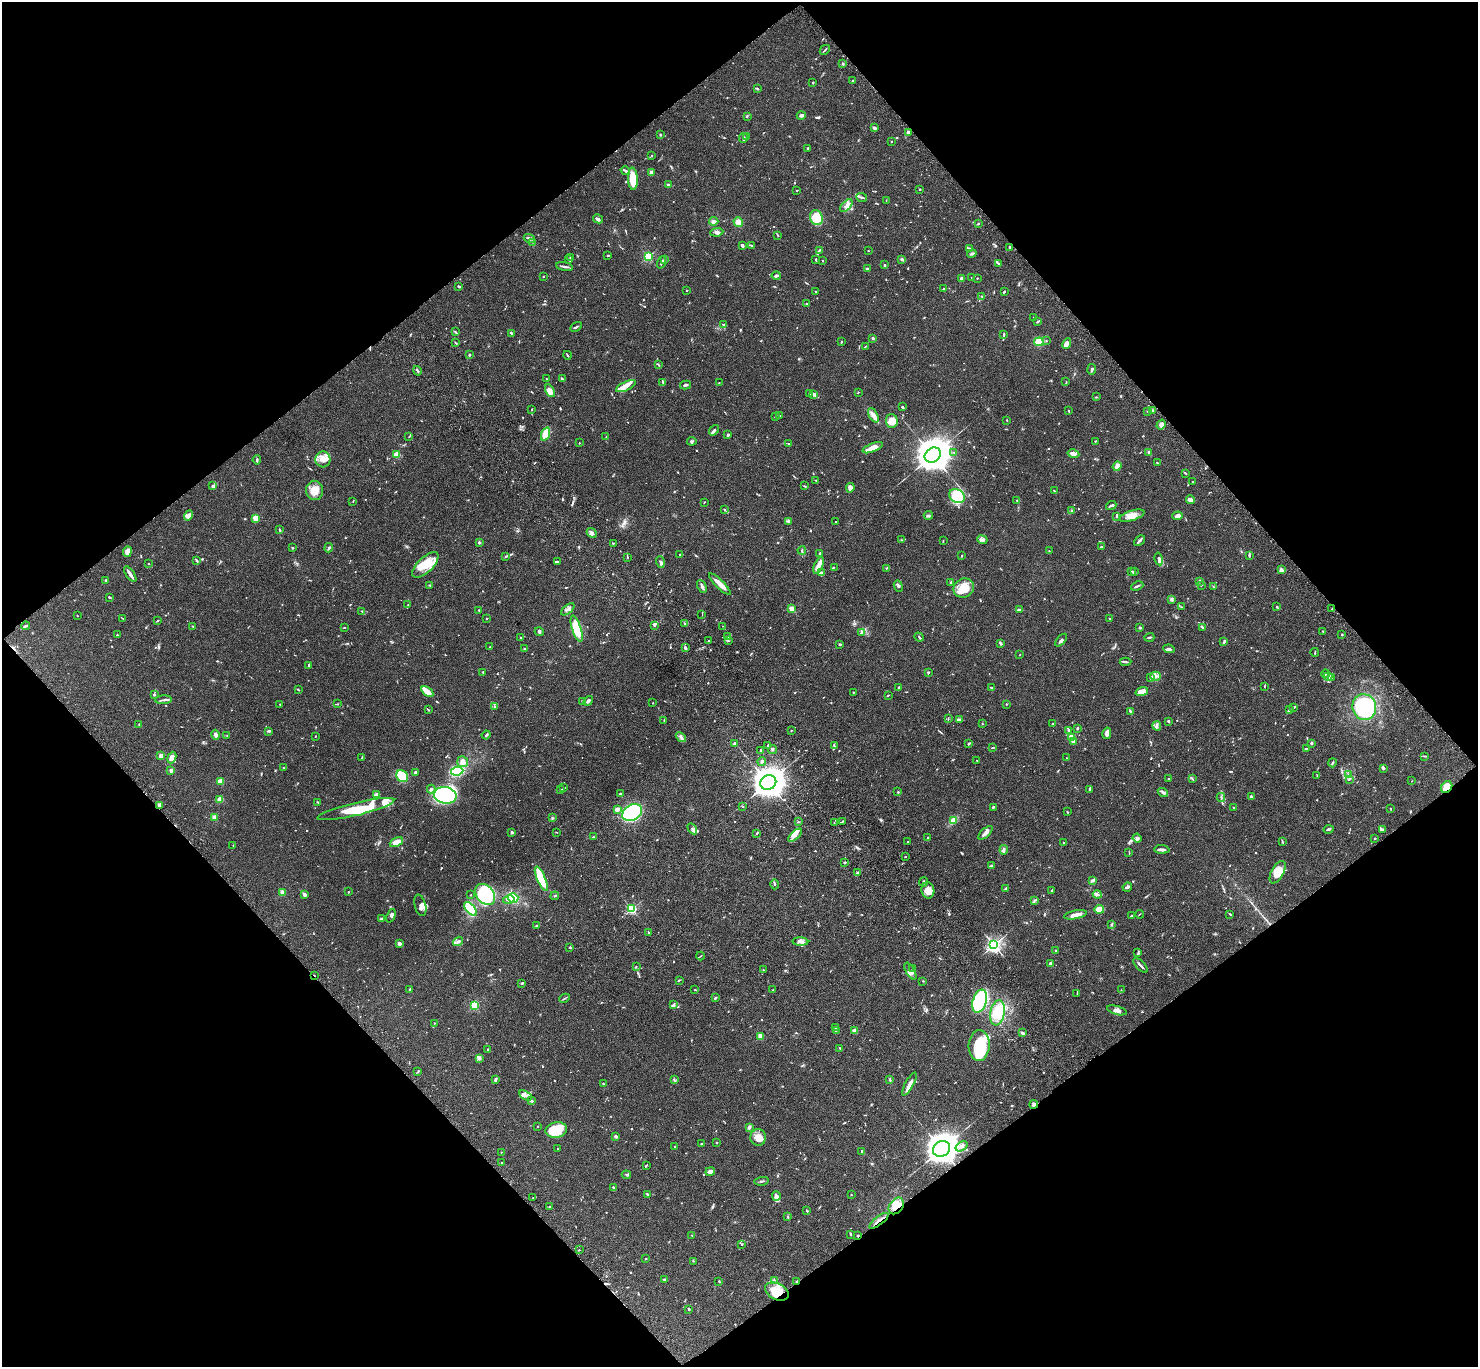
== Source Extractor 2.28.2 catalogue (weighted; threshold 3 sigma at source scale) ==
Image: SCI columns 103-6004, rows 383-5839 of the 6106 x 6082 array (HDU 1 of 3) = the unmasked area's bounding box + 8 px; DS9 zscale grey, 4 x 4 block average (1 PNG px = mean of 4 x 4 image px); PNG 1480 x 1369 px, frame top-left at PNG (2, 2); each listed source drawn as its Kron ellipse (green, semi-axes under 4 px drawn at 4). Shown black and unused: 50% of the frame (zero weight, under 3 of 4 exposures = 6% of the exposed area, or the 3 px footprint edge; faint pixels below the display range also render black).
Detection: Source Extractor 2.28.2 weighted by HDU 2 'WHT'. Background 0.0592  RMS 0.0053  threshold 0.0239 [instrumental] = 3 sigma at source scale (4.5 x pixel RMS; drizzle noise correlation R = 1.50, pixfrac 1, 0.05/0.05 arcsec/px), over >= 5 px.
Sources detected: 1026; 4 too faint to see at this stretch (4 x 4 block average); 5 inside a brighter object's white glare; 1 cosmic-ray / hot-pixel residue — neither listed nor drawn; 36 coinciding with a brighter row at this scale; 65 inside a brighter listed object's ellipse — not listed separately; of the other 915, all 500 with FLUX_AUTO >= 1.68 (the completeness limit of this list) listed and drawn (415 fainter detections not listed), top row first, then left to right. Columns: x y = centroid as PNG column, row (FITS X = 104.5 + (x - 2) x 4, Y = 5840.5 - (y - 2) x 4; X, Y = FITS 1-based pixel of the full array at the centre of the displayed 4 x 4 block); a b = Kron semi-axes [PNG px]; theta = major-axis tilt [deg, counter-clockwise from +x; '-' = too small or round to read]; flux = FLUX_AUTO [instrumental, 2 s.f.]
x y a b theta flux
825 50 6 2 44 4.7
843 64 2 2 - 2.8
853 80 2 2 - 1.8
813 82 2 2 - 2.2
758 89 3 2 - 2.9
747 116 3 2 - 2
801 116 4 3 - 6.6
874 128 3 2 - 6.6
909 133 4 3 - 6.7
661 135 2 2 - 1.7
746 137 2 2 - 3.3
743 138 5 2 - 5
891 141 2 2 - 1.7
808 148 3 2 - 2.9
652 156 2 2 - 2
625 171 5 2 - 6.2
651 173 2 2 - 16
633 179 11 5 -87 70
668 185 2 2 - 19
920 189 2 2 - 2.9
797 190 2 2 - 1.7
862 198 5 2 - 4.2
886 200 3 2 - 2
846 206 8 3 48 11
816 218 7 6 - 64
598 219 5 2 - 9.5
714 221 5 3 - 7.3
738 222 5 4 - 19
978 224 2 2 - 9.3
717 232 6 3 7 8.5
778 235 3 2 - 2.1
529 239 6 3 -22 7
533 242 2 2 - 1.9
742 245 3 2 - 9.5
751 245 3 2 - 2.5
1010 247 3 2 - 4.6
969 248 2 2 - 3.2
819 251 2 2 - 2
868 251 2 2 - 2.4
972 253 5 2 - 4.8
608 255 4 2 - 3.3
648 256 2 2 - 230
570 257 3 2 - 2
568 259 3 2 - 2.6
901 259 3 2 - 2.8
664 260 3 2 - 2.9
816 260 3 2 - 3.9
822 260 2 2 - 1.8
661 262 6 2 72 6
999 264 4 2 - 2.8
884 265 2 2 - 9.2
564 267 9 2 -12 8.5
868 269 4 2 - 3
776 276 4 2 - 7.6
543 277 2 2 - 2
971 277 2 2 - 2
977 278 2 2 - 2.2
961 279 3 3 - 15
459 286 3 2 - 5.3
944 289 2 2 - 2
687 290 2 2 - 2.8
816 292 2 2 - 2.4
1004 292 2 2 - 3.4
982 296 2 2 - 1.8
806 303 2 2 - 3.9
1033 317 2 2 - 1.7
1038 321 4 2 - 4.3
724 324 2 2 - 1.8
576 327 6 2 30 4.3
456 332 3 2 - 2.9
511 333 2 2 - 2.5
1004 334 4 2 - 2.6
873 338 2 2 - 19
1046 341 2 2 - 2.5
841 342 3 2 - 2
1039 342 5 4 - 57
455 343 3 2 - 1.9
1067 344 5 3 - 12
865 346 4 2 - 2.1
469 355 2 2 - 3.1
567 355 4 2 - 2.9
658 365 2 2 - 2.4
1092 369 5 2 - 4.4
417 371 5 2 - 3.7
546 379 2 2 - 4.2
562 379 3 2 - 5.6
663 382 2 2 - 1.9
1066 382 2 2 - 1.9
719 383 2 2 - 1.8
685 385 5 2 - 5
626 386 11 4 26 28
550 391 7 4 -63 20
858 392 2 2 - 1.8
810 393 2 2 - 2
814 394 4 2 - 2.9
1096 397 3 2 - 2.3
902 407 3 2 - 3.9
532 409 3 2 - 2.1
1069 411 3 2 - 1.8
1148 411 2 2 - 1.7
1153 411 4 3 - 4.2
779 415 3 2 - 3
873 415 8 4 -62 17
775 417 3 2 - 1.9
1007 420 3 2 - 2
892 421 7 6 - 32
1161 425 5 3 - 8.1
714 430 6 2 49 8.5
546 434 7 4 70 110
728 435 2 2 - 20
409 436 3 2 - 2.2
606 437 2 2 - 1.7
692 441 5 2 - 4.4
1096 441 3 2 - 2
579 443 2 2 - 1.9
789 444 3 2 - 1.9
873 448 11 4 21 34
954 453 2 2 - 2
1149 453 3 2 - 6.6
397 454 3 3 - 20
1073 454 6 3 -11 17
933 455 8 7 - 6600
323 459 8 7 - 27
257 460 5 2 - 4.4
1157 463 2 2 - 1.7
1117 466 5 3 - 16
1185 473 3 2 - 1.7
816 481 4 2 - 2.7
1193 482 2 2 - 2.1
213 486 4 3 - 4.8
804 486 3 2 - 2.2
850 488 5 4 - 9.6
315 490 10 8 -77 41
1054 491 2 2 - 1.7
957 496 8 6 -32 180
1017 500 2 2 - 2.9
1190 500 4 4 - 9.3
353 501 3 2 - 1.8
704 502 3 2 - 2
1111 505 5 2 - 6.2
725 510 2 2 - 2.1
1072 511 2 2 - 2
189 515 5 4 - 9.1
928 515 4 2 - 3.6
1116 516 3 2 - 3.7
1132 516 13 5 17 29
1178 516 5 4 - 15
255 518 3 2 - 46
788 521 3 2 - 2.4
836 522 2 2 - 4
279 530 3 2 - 4.1
592 533 5 3 - 7.3
902 540 3 2 - 3.1
982 540 5 3 - 8.1
943 541 3 2 - 2
1139 541 6 3 42 6.1
479 543 2 2 - 18
613 543 2 2 - 1.8
1101 547 3 2 - 4.8
293 548 2 2 - 3
329 548 4 2 - 4.1
802 550 4 2 - 3.7
1049 551 2 2 - 1.8
127 552 5 4 - 23
820 553 2 2 - 6.2
680 554 2 2 - 3.4
1249 555 3 2 - 3.3
962 556 2 2 - 2.1
505 557 3 2 - 1.9
627 557 3 2 - 2
1159 559 6 3 -78 7.1
196 560 3 2 - 3.9
558 562 4 2 - 3.4
660 562 6 3 -73 7.8
148 563 2 2 - 2.1
425 565 17 7 43 69
819 565 9 4 66 20
834 567 2 2 - 1.9
887 568 2 2 - 2
1281 570 4 3 - 11
1134 571 2 2 - 3.5
821 572 3 2 - 6.6
1132 572 2 2 - 1.7
130 574 9 2 -56 16
106 580 2 2 - 21
1199 581 3 2 - 6
951 583 3 2 - 4.3
720 584 14 3 -45 32
1201 585 3 2 - 2
430 586 2 2 - 1.9
702 586 7 2 -64 11
898 586 6 2 -67 5.3
1137 586 6 2 23 5
1213 587 2 2 - 3
964 588 10 9 - 61
109 597 3 2 - 4.4
1171 599 3 2 - 4.5
408 605 3 2 - 2.9
1181 607 3 2 - 1.9
1277 607 3 2 - 2.4
792 608 2 2 - 82
568 609 8 2 40 7
1332 609 3 2 - 2.2
479 610 2 2 - 2.3
1019 610 4 2 - 8.6
362 611 3 2 - 3.7
702 614 3 2 - 1.8
77 616 2 2 - 2
122 618 4 2 - 1.9
487 618 2 2 - 2.6
1109 618 3 2 - 1.7
157 621 3 2 - 2.1
684 623 3 2 - 3
654 625 2 2 - 2.6
25 626 4 2 - 7.2
193 626 3 2 - 2.2
722 626 2 2 - 1.7
1203 627 2 2 - 2.2
344 628 3 2 - 1.9
1140 628 2 2 - 16
577 629 13 4 -73 92
1323 631 3 2 - 2.3
539 632 4 3 - 4.6
861 633 3 2 - 3.9
117 635 2 2 - 2.7
1342 635 2 2 - 2.6
521 637 2 2 - 1.9
727 637 2 2 - 2
919 637 5 2 - 3
1149 637 5 2 - 4.1
1061 640 7 2 48 7.9
708 641 2 2 - 2.8
728 641 3 2 - 2.4
1224 642 3 2 - 4.1
840 644 3 2 - 3.3
1000 644 3 2 - 3.9
490 647 3 2 - 1.9
685 648 3 2 - 9.8
525 649 4 2 - 3.8
1169 649 6 3 -7 8.9
1315 652 4 2 - 2.1
1020 655 2 2 - 2.3
1126 662 6 2 2 4
308 665 3 2 - 2.4
483 672 3 2 - 2.7
928 672 3 2 - 3.4
1325 674 4 2 - 3.5
1155 676 5 4 - 14
1328 677 4 2 - 4.8
1150 678 2 2 - 2
1331 678 2 2 - 2.5
1265 686 3 2 - 1.7
898 687 4 2 - 3.4
991 688 3 2 - 2.7
298 690 3 2 - 2.2
427 692 7 3 -37 39
853 692 2 2 - 1.7
1142 692 6 4 18 32
154 695 2 2 - 3.9
888 695 3 2 - 2.3
164 700 8 2 3 6.4
588 701 5 3 - 7.3
583 702 3 2 - 2
653 703 2 2 - 1.7
280 704 2 2 - 1.7
337 704 3 2 - 2.4
1006 704 2 2 - 3
494 706 3 2 - 2.4
1294 707 3 2 - 3.8
1364 707 13 12 - 300
428 710 3 2 - 2.4
1289 710 4 2 - 3.5
1130 711 3 2 - 6.1
948 719 2 2 - 3.2
664 720 3 2 - 2.2
959 720 4 2 - 7.3
1168 721 2 2 - 4
139 724 2 2 - 2.2
982 724 2 2 - 1.9
1053 724 2 2 - 5.7
1157 726 4 2 - 4.7
1077 728 3 2 - 3.5
1069 730 2 2 - 3.9
269 731 3 2 - 3.9
791 731 2 2 - 1.9
1107 733 6 3 79 12
216 735 5 3 - 11
227 735 2 2 - 1.7
486 735 4 2 - 5.1
315 736 2 2 - 1.8
681 737 6 2 -42 6.5
1071 737 2 2 - 100
1073 742 4 2 - 7.1
734 743 2 2 - 8
1311 743 2 2 - 4.9
968 744 4 2 - 3.9
768 745 3 2 - 3.2
834 746 2 2 - 2.3
992 748 3 2 - 4
773 749 5 2 - 3.8
1306 749 3 2 - 5.8
761 750 2 2 - 3.6
161 756 4 3 - 16
1424 756 2 2 - 1.8
362 757 3 2 - 1.9
172 758 6 4 68 15
1066 758 2 2 - 1.8
977 760 3 2 - 1.7
463 762 5 5 - 19
762 762 4 2 - 6.5
1332 763 4 2 - 5
283 767 2 2 - 1.7
1383 768 3 3 - 5.9
171 770 3 3 - 7.7
457 771 6 4 7 160
415 772 2 2 - 4.7
1349 774 2 2 - 2
1317 775 2 2 - 2.2
402 776 6 5 - 86
1192 778 2 2 - 2.7
1168 779 2 2 - 2
1349 779 3 2 - 2.2
220 781 3 2 - 45
1412 781 2 2 - 2.5
768 783 8 7 - 4700
1447 787 6 5 - 37
564 788 3 2 - 2.4
431 789 4 2 - 7.9
560 790 4 2 - 2.8
1090 790 4 2 - 3.4
898 792 2 2 - 9.9
1163 792 5 3 - 5.8
620 794 3 2 - 6
376 795 2 2 - 19
445 795 11 8 -10 540
1221 797 4 2 - 3.3
1251 797 2 2 - 7.1
220 800 3 2 - 50
318 802 3 2 - 3.4
159 805 4 3 - 7.5
743 807 2 2 - 4.2
993 807 2 2 - 11
1233 808 2 2 - 2.6
356 809 39 6 13 130
617 809 4 3 - 13
1390 809 2 2 - 3.2
1067 812 2 2 - 3
632 813 10 7 33 560
214 817 2 2 - 48
552 818 2 2 - 3.4
953 820 4 3 - 40
843 821 3 2 - 2.5
798 822 2 2 - 2.4
834 823 2 2 - 2
692 829 6 2 -59 6
1329 829 5 2 - 6.9
1382 830 4 3 - 6.5
512 832 2 2 - 18
556 832 3 2 - 1.7
757 833 2 2 - 2.4
986 833 9 3 43 18
795 835 9 4 42 16
593 837 2 2 - 2.3
928 837 2 2 - 3
1137 838 4 4 - 7.6
1375 838 2 2 - 3.6
1282 841 2 2 - 2.1
396 842 7 3 24 30
907 842 2 2 - 4.2
1064 843 2 2 - 3.7
233 845 2 2 - 1.8
1162 849 7 3 -4 9.4
1004 850 5 3 - 5.4
1129 853 2 2 - 1.7
905 857 2 2 - 2.4
845 862 2 2 - 3.4
991 866 4 3 - 5.8
1278 872 12 6 61 33
858 873 4 2 - 5.1
541 879 13 3 -67 110
1093 880 4 2 - 8.7
924 882 4 2 - 4
775 884 5 2 - 2.9
1127 887 5 2 - 8
1006 888 3 2 - 4.8
928 890 8 6 -80 30
1052 890 3 2 - 3.3
348 892 2 2 - 2.6
283 893 2 2 - 65
304 894 2 2 - 16
485 894 12 8 -51 310
1097 894 4 2 - 6.4
471 895 2 2 - 1.9
555 896 4 2 - 2.4
513 898 5 4 - 70
509 900 6 3 13 8.4
1035 900 2 2 - 2.2
420 905 11 5 -75 15
471 909 8 4 -48 130
632 909 2 2 - 350
1099 909 4 4 - 28
1140 914 4 2 - 1.9
1230 914 3 2 - 2.5
1075 915 12 3 10 22
391 916 7 4 67 8.2
1131 916 3 2 - 2
381 918 3 2 - 3.1
536 925 2 2 - 3
1112 925 3 2 - 2.5
648 932 3 2 - 2.3
458 941 5 2 - 8.2
800 942 8 3 -3 12
399 943 3 3 - 11
994 945 3 2 - 810
570 947 3 2 - 2.1
1055 951 3 2 - 2.6
1138 953 4 2 - 3.5
700 956 4 2 - 2.1
1050 963 3 3 - 7.7
1140 965 9 2 -46 8.9
636 966 2 2 - 1.7
913 969 2 2 - 1.7
763 970 2 2 - 1.9
910 971 9 3 -60 11
314 975 2 2 - 2.6
679 980 3 2 - 3.3
923 981 2 2 - 1.7
521 983 2 2 - 5.4
410 989 2 2 - 4.4
695 990 2 2 - 3
773 990 3 2 - 1.9
1121 990 3 2 - 2
1077 993 3 2 - 2.4
564 998 6 2 28 3.8
715 998 3 2 - 4.9
980 1001 12 7 72 340
475 1005 2 2 - 170
673 1005 4 3 - 6
1117 1010 10 3 -16 16
998 1013 13 7 81 49
434 1023 2 2 - 2
835 1028 2 2 - 2
836 1030 3 2 - 2.6
854 1030 4 3 - 9
1023 1033 3 2 - 9
760 1036 2 2 - 73
979 1046 15 10 87 150
840 1048 3 2 - 4
488 1050 3 2 - 3.8
479 1058 4 3 - 10
418 1072 4 2 - 2.5
495 1080 4 3 - 4.8
674 1080 3 2 - 2.6
890 1080 3 2 - 3.2
603 1084 3 2 - 3.1
909 1084 13 3 61 17
525 1096 7 3 -30 7.9
531 1101 4 3 - 4
1034 1104 4 2 - 6.8
537 1127 2 2 - 1.7
749 1127 4 3 - 6
556 1130 11 7 10 97
616 1136 2 2 - 25
758 1137 8 7 - 30
717 1143 2 2 - 3.3
702 1144 3 2 - 2.7
962 1146 6 4 34 11
675 1147 2 2 - 2
558 1149 2 2 - 2.2
942 1149 9 7 29 4000
862 1151 3 2 - 4.8
501 1152 2 2 - 1.7
502 1163 2 2 - 2.9
646 1165 3 2 - 2.6
710 1171 5 3 - 12
626 1175 5 2 - 3.3
762 1181 7 2 7 3.5
614 1187 4 2 - 4
648 1194 4 2 - 3.2
851 1195 2 2 - 2.1
776 1196 4 4 - 11
533 1198 2 2 - 2
896 1206 9 6 54 53
550 1207 4 2 - 4
807 1211 2 2 - 4.2
787 1216 3 2 - 2
879 1221 11 2 38 9.2
850 1234 3 2 - 3.5
692 1235 2 2 - 2
858 1235 2 2 - 3.1
742 1244 3 2 - 1.8
579 1250 2 2 - 1.9
646 1259 2 2 - 1.7
693 1261 3 2 - 2
664 1279 3 2 - 3.8
774 1280 2 2 - 2.2
719 1281 2 2 - 3.8
797 1281 3 2 - 5.1
777 1291 12 8 -27 59
689 1309 3 2 - 3.9
Overlapping masked pixels (flux is a lower limit): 9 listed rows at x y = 1447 787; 314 975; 1034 1104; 942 1149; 896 1206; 879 1221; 858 1235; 797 1281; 777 1291
Diffuse or blended objects may show on this block-average render without a row.